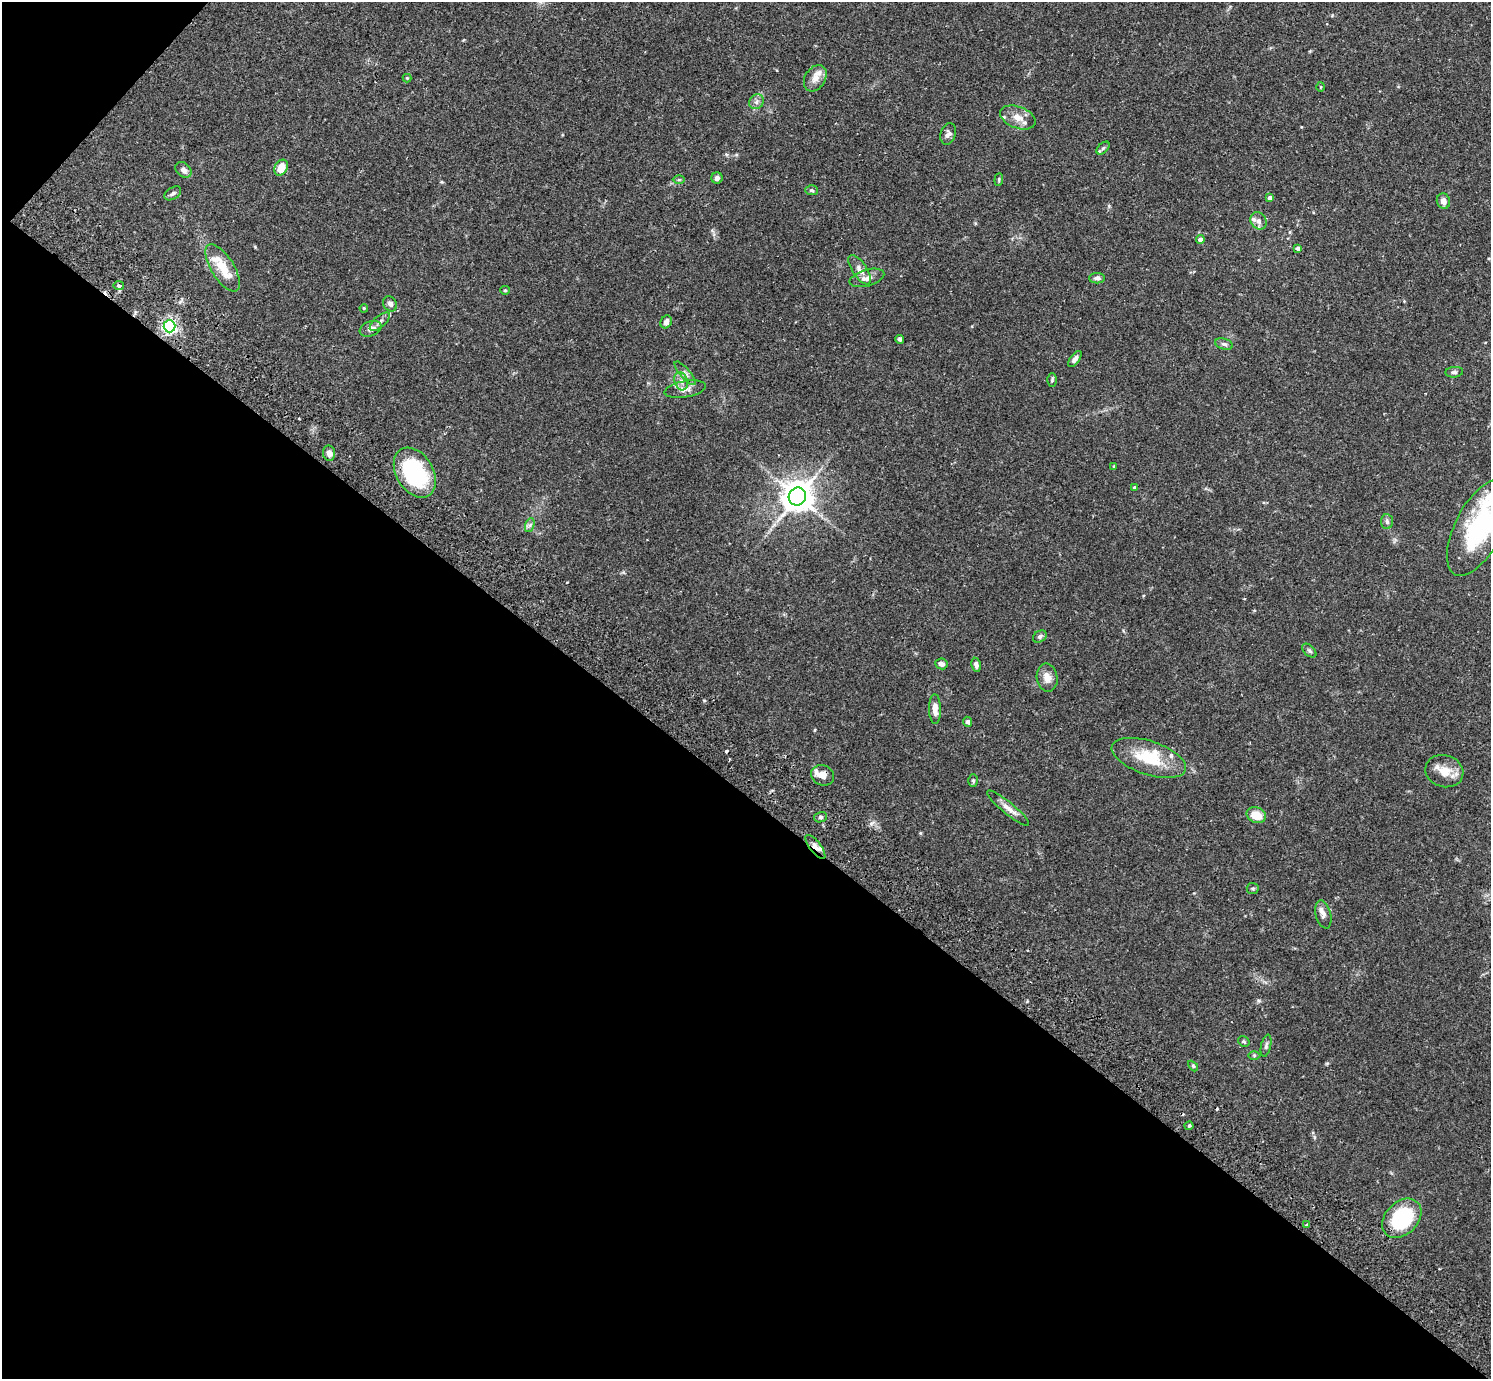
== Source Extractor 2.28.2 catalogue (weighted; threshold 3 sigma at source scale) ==
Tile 9 of 4 x 4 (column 1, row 3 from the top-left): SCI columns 40-1528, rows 1579-2955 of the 6033 x 6050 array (HDU 1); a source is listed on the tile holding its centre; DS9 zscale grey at full resolution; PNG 1493 x 1381 px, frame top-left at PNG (2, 2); each listed source drawn as its Kron ellipse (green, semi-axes under 4 px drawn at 4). Shown black and unused: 43% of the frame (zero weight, under 2 of 3 exposures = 3% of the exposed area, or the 3 px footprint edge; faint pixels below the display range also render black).
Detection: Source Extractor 2.28.2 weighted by HDU 2 'WHT'; one run over the whole footprint, this tile lists its part. Background 0.0961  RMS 0.0062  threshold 0.0281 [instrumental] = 3 sigma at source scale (4.5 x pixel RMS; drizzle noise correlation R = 1.50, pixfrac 1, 0.05/0.05 arcsec/px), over >= 5 px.
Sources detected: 82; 3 cosmic-ray / hot-pixel residue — neither listed nor drawn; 8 inside a brighter listed object's ellipse — not listed separately; the other 71 listed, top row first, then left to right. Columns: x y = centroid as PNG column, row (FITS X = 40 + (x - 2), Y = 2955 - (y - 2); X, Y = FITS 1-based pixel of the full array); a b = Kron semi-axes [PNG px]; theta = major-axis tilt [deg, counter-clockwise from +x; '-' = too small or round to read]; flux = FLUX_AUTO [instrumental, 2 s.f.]
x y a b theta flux
407 78 4 4 - 0.57
815 78 14 10 58 5.5
1321 87 5 3 - 0.6
756 102 8 7 - 2.1
1018 117 18 10 -21 6.6
948 134 11 7 72 2.4
1103 148 8 4 45 1.4
281 168 8 6 60 8.4
183 170 9 6 -41 2.8
717 178 6 5 - 1.6
999 179 6 4 84 0.78
679 180 6 4 1 0.77
811 190 6 5 - 1.1
173 193 9 6 32 1.6
1269 198 4 4 - 2.4
1443 201 8 6 -75 3.1
1259 221 9 7 -56 3
1200 239 4 4 - 2.5
1298 248 4 4 - 2.1
223 268 27 11 -58 15
860 270 17 7 -57 4.1
867 278 18 8 16 4.5
1097 278 8 5 0 1.8
119 286 5 4 - 2.4
505 290 5 4 - 0.73
390 304 8 6 -57 2.5
364 308 4 3 - 0.66
380 322 12 5 41 2.3
666 322 7 5 63 2.5
169 326 6 6 - 170
371 329 11 7 21 3.4
900 339 4 4 - 1.2
1224 344 9 5 -16 1.6
1075 359 9 4 54 2.4
1454 372 9 5 6 1.4
685 373 15 5 -49 2.5
1052 380 6 4 89 0.89
681 381 9 6 -72 2.9
685 389 21 8 10 4.3
329 453 8 6 -82 2.8
1114 466 4 3 - 0.62
415 473 27 18 -59 61
1134 487 3 3 - 0.78
797 497 9 8 - 1100
1387 521 7 6 - 1.5
530 525 7 4 71 1.4
1479 527 53 24 63 67
1040 636 7 5 33 1.5
1309 651 8 5 -45 1.3
941 664 6 5 - 2.7
976 665 7 5 -80 2
1047 678 14 10 -79 5.2
935 709 15 6 -88 4.9
968 722 5 4 - 1.5
1149 758 39 16 -18 24
1444 771 19 16 -17 9.5
823 775 11 10 - 4.8
973 780 6 5 - 1.1
1008 808 26 6 -39 5.1
1256 815 10 7 -20 9.2
821 817 6 5 - 1.3
815 847 14 5 -52 3.4
1253 889 6 5 - 1.1
1323 914 14 7 -75 3.2
1244 1041 6 5 - 1
1266 1046 11 5 77 1.5
1254 1055 6 4 0 0.85
1193 1066 6 4 -46 0.71
1189 1126 4 4 - 0.81
1402 1218 22 16 46 46
1307 1225 4 2 - 0.64
Overlapping masked pixels (flux is a lower limit): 3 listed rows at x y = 169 326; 823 775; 815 847
Isophote crosses this tile's border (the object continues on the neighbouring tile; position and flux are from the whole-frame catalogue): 1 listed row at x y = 1479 527